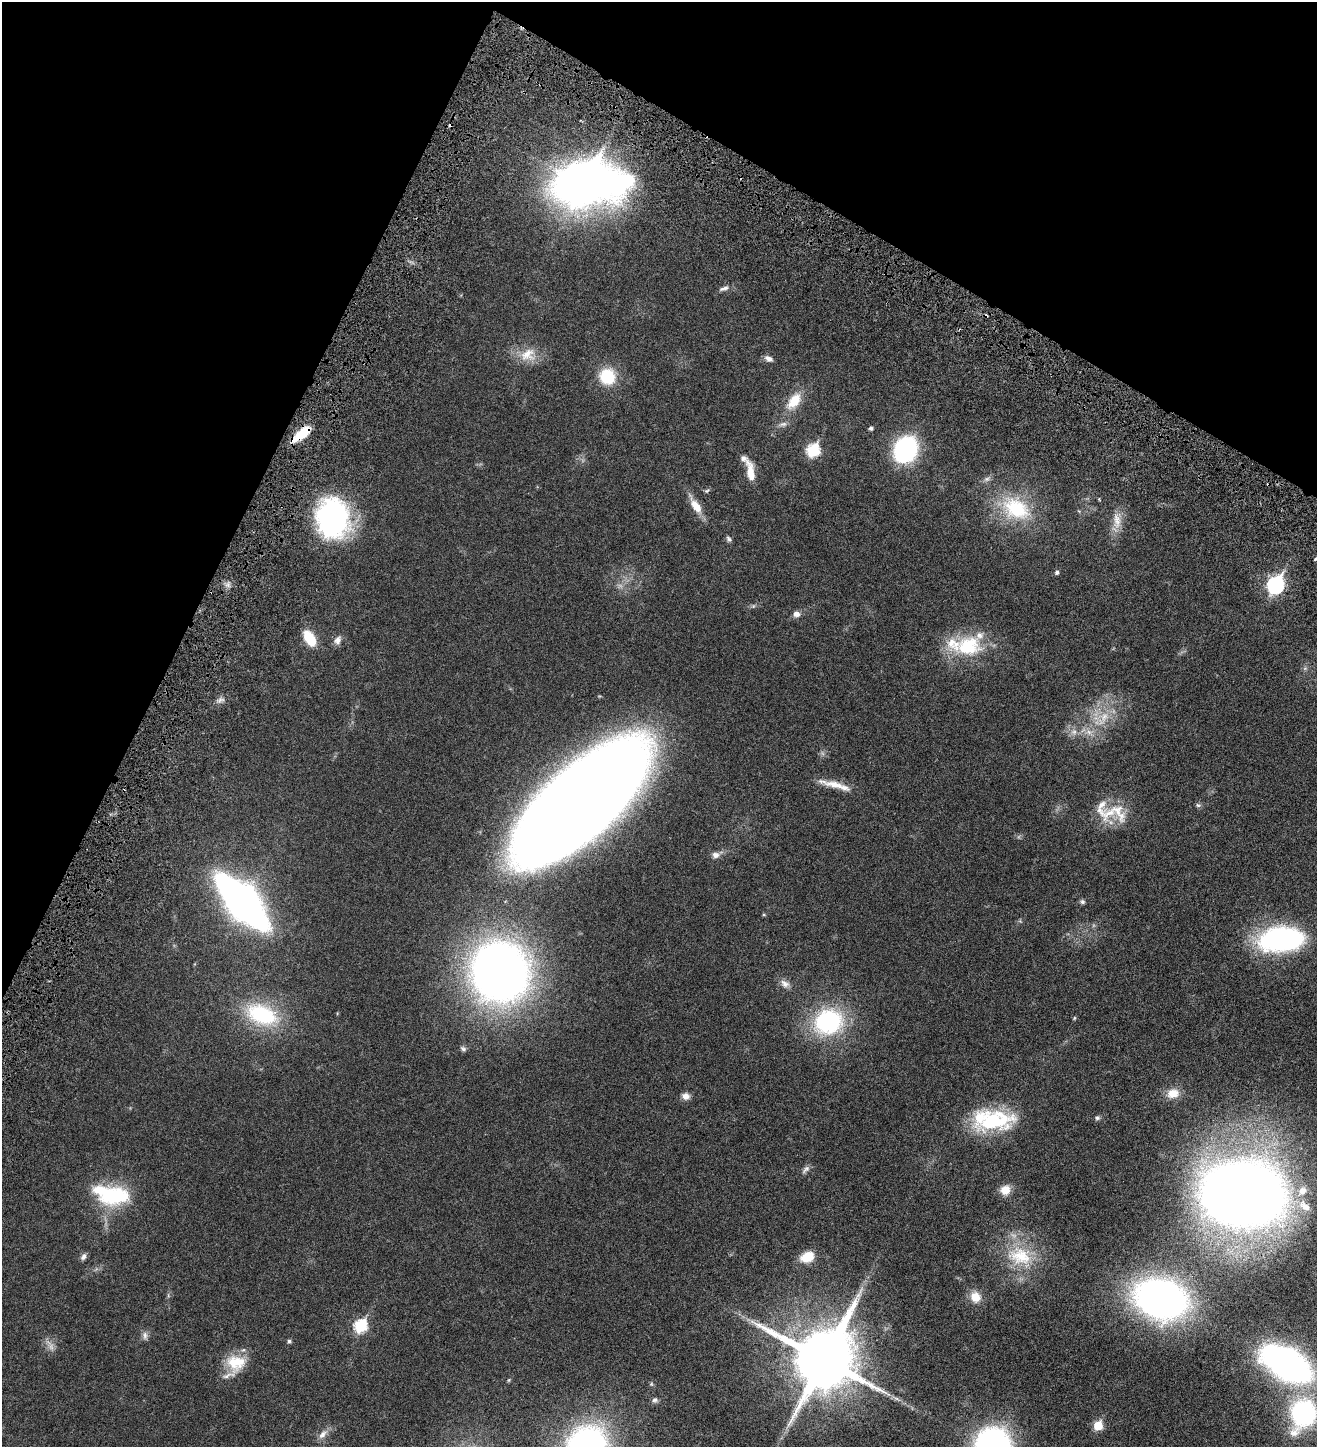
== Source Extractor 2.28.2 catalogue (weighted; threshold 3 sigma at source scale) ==
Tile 2 of 4 x 4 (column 2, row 1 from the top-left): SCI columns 1604-2918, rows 4433-5877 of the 5971 x 5969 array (HDU 1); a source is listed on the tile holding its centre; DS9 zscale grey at full resolution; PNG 1319 x 1449 px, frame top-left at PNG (2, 2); no overlay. Shown black and unused: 24% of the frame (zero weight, under 4 of 8 exposures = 6% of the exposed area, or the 3 px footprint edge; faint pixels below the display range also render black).
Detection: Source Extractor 2.28.2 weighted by HDU 2 'WHT'; one run over the whole footprint, this tile lists its part. Background 0.0183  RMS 0.0026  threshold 0.0107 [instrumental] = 3 sigma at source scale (4.09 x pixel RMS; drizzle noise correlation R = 1.36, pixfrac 0.8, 0.05/0.05 arcsec/px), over >= 5 px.
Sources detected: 84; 3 too faint to see at this stretch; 2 inside a brighter object's white glare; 3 cosmic-ray / hot-pixel residue — not listed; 8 inside a brighter listed object's ellipse — not listed separately; the other 68 listed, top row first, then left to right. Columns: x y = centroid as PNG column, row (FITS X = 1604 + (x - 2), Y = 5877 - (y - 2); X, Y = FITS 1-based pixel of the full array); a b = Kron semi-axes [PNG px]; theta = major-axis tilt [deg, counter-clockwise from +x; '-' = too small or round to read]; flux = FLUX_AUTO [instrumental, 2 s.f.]
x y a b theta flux
583 183 28 20 11 380
724 288 14 6 20 0.86
528 354 23 18 28 4.2
768 359 10 7 -24 0.96
607 376 17 16 - 7.8
794 401 25 14 53 4.7
783 424 13 6 8 0.85
871 428 5 4 - 0.49
302 434 21 8 39 6.5
813 450 7 6 - 19
905 450 17 14 61 40
750 472 23 8 -81 3.6
987 479 9 6 16 0.67
707 491 8 5 38 0.35
696 506 26 9 -58 3
1016 508 43 29 -28 15
332 518 40 32 -86 39
1117 521 25 12 -87 3.1
729 539 8 6 -55 0.51
1315 559 4 3 - 0.27
1057 572 5 5 - 0.48
1275 585 9 7 61 51
796 614 9 8 - 0.99
309 638 18 10 -59 5.6
337 640 13 9 68 1.2
968 646 36 27 8 13
1305 668 6 6 - 0.45
220 700 12 7 23 0.93
1104 717 21 16 49 5.3
1089 732 11 8 -20 1.5
835 785 40 8 -13 3.5
580 802 126 48 42 630
1198 805 7 6 - 0.42
1109 813 33 15 39 5.7
716 855 11 8 2 1
242 902 39 16 -48 200
1082 902 7 6 - 0.46
1281 939 44 23 3 40
500 972 41 40 - 190
785 984 13 9 -33 1.3
262 1015 45 26 -21 16
1074 1018 5 4 - 0.22
828 1022 34 29 20 23
463 1049 9 6 -46 0.54
1173 1093 17 13 13 2.9
686 1096 10 8 -13 1.2
1097 1118 7 6 - 0.44
993 1120 46 22 0 19
806 1169 13 6 44 0.79
1005 1190 11 10 - 2.6
1243 1194 65 48 -3 310
113 1196 41 24 6 15
1020 1256 37 28 -17 12
83 1257 9 7 64 0.71
807 1257 17 12 23 3.7
975 1297 14 13 - 2.8
1161 1299 44 32 -14 98
360 1326 7 6 - 20
145 1335 12 7 -80 0.83
289 1341 5 4 - 0.46
824 1359 19 17 60 1900
236 1363 25 21 4 6
1287 1364 35 18 -30 110
896 1399 9 4 -19 0.54
655 1400 8 7 - 0.63
1303 1413 25 20 74 36
1098 1426 6 5 - 7
323 1434 17 8 49 1.5
Overlapping masked pixels (flux is a lower limit): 1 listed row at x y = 302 434
Isophote crosses this tile's border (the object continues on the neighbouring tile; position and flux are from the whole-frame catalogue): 2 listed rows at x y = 1315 559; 1303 1413